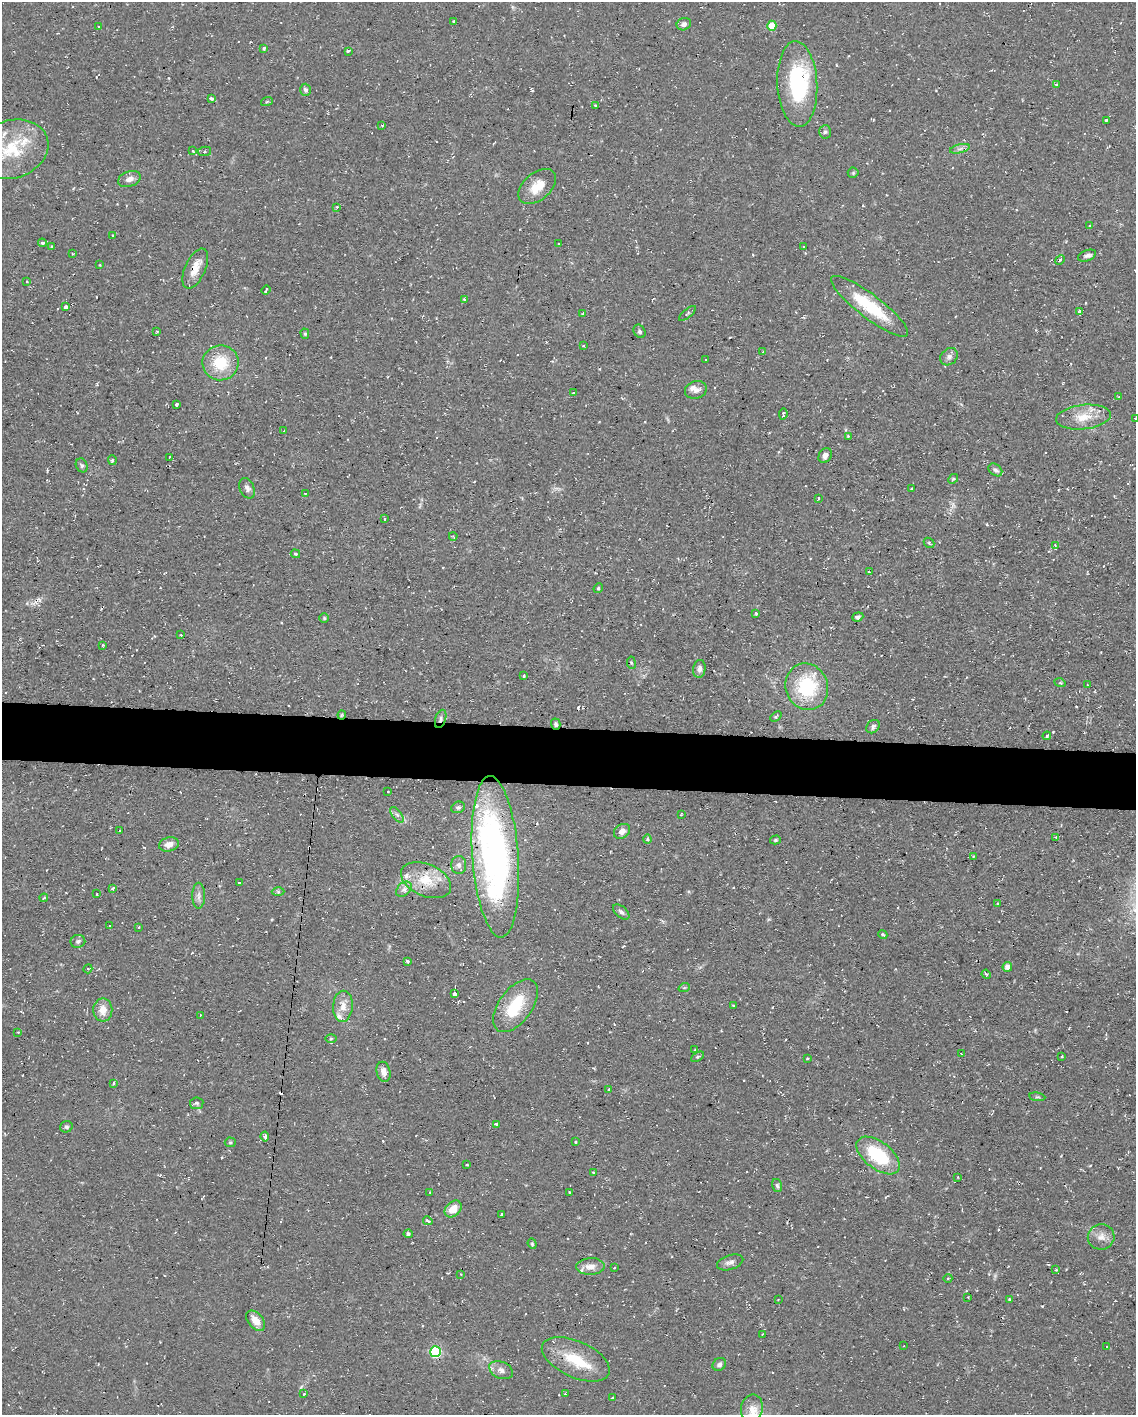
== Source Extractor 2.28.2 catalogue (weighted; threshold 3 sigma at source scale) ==
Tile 6 of 4 x 3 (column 2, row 2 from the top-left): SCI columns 1135-2268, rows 1630-3042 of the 4537 x 4562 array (HDU 1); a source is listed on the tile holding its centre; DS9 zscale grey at full resolution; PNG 1138 x 1417 px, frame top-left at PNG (2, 2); each listed source drawn as its Kron ellipse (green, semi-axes under 4 px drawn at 4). Shown black and unused: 4% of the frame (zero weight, under 2 of 3 exposures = <1% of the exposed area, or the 3 px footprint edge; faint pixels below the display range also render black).
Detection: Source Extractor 2.28.2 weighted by HDU 2 'WHT'; one run over the whole footprint, this tile lists its part. Background 0.112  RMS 0.0077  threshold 0.0345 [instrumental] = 3 sigma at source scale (4.5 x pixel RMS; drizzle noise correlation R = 1.50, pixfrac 1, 0.05/0.05 arcsec/px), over >= 5 px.
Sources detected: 206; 1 inside a brighter object's white glare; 15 cosmic-ray / hot-pixel residue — neither listed nor drawn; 8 inside a brighter listed object's ellipse — not listed separately; the other 182 listed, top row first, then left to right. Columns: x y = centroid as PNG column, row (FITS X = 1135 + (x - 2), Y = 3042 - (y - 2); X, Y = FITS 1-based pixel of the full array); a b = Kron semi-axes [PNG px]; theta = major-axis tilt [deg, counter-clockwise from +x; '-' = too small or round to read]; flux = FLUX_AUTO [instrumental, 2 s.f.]
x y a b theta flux
453 21 3 3 - 0.72
684 24 7 6 - 2.8
99 26 3 3 - 1.1
772 26 5 4 - 21
264 49 3 3 - 3.6
348 51 3 3 - 2.3
797 84 43 20 -87 73
1056 84 3 3 - 1.2
305 90 6 5 - 2
211 98 4 3 - 2.5
267 101 6 4 20 0.88
595 106 3 3 - 1.6
1106 120 3 3 - 1.1
382 126 3 2 - 0.59
825 132 7 6 - 1.8
12 149 37 29 19 43
960 149 10 4 13 2.3
193 151 3 2 - 0.84
205 151 7 4 9 1.5
853 173 5 5 - 1
129 179 12 7 19 4.6
537 186 22 13 41 14
337 207 3 3 - 0.96
1090 226 3 3 - 1.5
113 235 3 3 - 0.58
42 243 4 4 - 1.5
559 244 2 2 - 0.62
804 246 3 2 - 0.63
51 247 3 3 - 1.2
72 253 3 2 - 0.8
1087 256 9 5 21 2.7
1060 260 5 4 - 1.1
100 265 4 2 - 0.5
195 268 21 10 65 10
27 282 3 2 - 0.74
266 290 5 2 - 1.1
464 299 3 3 - 1
869 306 47 11 -37 42
66 307 4 3 - 4.6
1080 312 3 3 - 2.9
583 313 3 2 - 0.79
687 313 10 3 41 1.3
157 331 4 4 - 0.85
640 331 7 5 -59 1.9
305 334 5 4 - 1.1
583 346 3 3 - 0.8
763 352 3 3 - 0.7
949 357 9 7 42 3.3
706 360 3 3 - 0.53
220 363 18 17 - 26
696 390 11 8 17 4.4
573 393 4 3 - 0.61
1119 397 4 3 - 0.97
176 405 3 3 - 1.3
783 414 5 3 - 2.2
1083 417 27 12 6 17
1135 418 2 2 - 0.46
284 431 3 2 - 0.67
848 436 4 3 - 0.75
825 455 8 6 61 3.7
169 457 3 2 - 0.84
112 460 5 4 - 1
82 465 7 5 -65 1.7
995 470 7 5 -37 2.1
953 479 5 4 - 1.1
247 488 11 7 -65 3.1
911 489 3 2 - 0.81
305 493 3 2 - 0.62
818 498 3 2 - 0.92
384 519 2 2 - 1
453 536 4 2 - 0.69
929 543 5 4 - 1.3
1055 545 3 2 - 0.73
295 554 5 4 - 0.94
869 572 4 3 - 0.84
598 588 5 4 - 1
756 614 3 3 - 1.3
858 617 6 4 21 2
324 618 5 5 - 1.1
181 635 3 2 - 0.61
103 645 4 3 - 1
631 663 6 3 -81 0.92
699 669 9 6 82 3.1
524 676 4 3 - 1.3
1060 683 5 3 - 0.91
1088 685 3 2 - 0.45
807 687 24 21 -70 50
342 715 4 4 - 0.9
776 717 6 4 40 1.1
441 719 9 5 72 2.4
556 724 6 4 -73 1.7
873 727 7 6 - 2.3
1047 736 4 3 - 0.87
388 791 3 2 - 0.53
458 807 7 5 24 1.8
681 814 3 2 - 0.7
397 815 9 4 -53 2.2
120 831 3 2 - 0.83
622 831 9 6 35 4.7
1056 837 3 2 - 1
647 839 4 4 - 0.92
775 840 5 4 - 1.1
169 844 10 7 15 5.6
973 856 3 3 - 0.6
495 857 81 23 -86 280
459 865 9 7 -89 3.5
426 880 26 16 -24 22
239 883 3 3 - 1.5
113 888 4 3 - 1.8
404 889 9 6 43 3.2
278 892 6 4 -2 1.3
97 894 3 2 - 0.59
199 896 13 6 -90 3.6
44 898 4 3 - 1.2
998 904 3 3 - 0.73
621 912 10 5 -41 2.4
109 926 3 3 - 1.2
139 927 4 2 - 0.61
883 935 5 4 - 1.5
78 941 7 6 - 2
407 961 4 3 - 1.2
1007 967 5 4 - 4.8
88 969 4 4 - 0.95
986 974 5 4 - 0.93
684 988 6 3 19 0.92
454 994 4 3 - 11
733 1005 3 2 - 0.58
343 1006 15 10 86 8.3
516 1006 30 16 54 33
103 1010 11 9 -89 8.7
200 1015 3 2 - 1.5
18 1032 3 3 - 0.53
331 1038 5 3 - 0.83
695 1050 3 2 - 0.47
961 1053 3 2 - 0.5
1062 1056 2 2 - 0.64
697 1057 7 4 30 1.1
807 1059 4 3 - 0.76
383 1072 10 7 -75 5.4
113 1083 3 3 - 3.4
609 1089 3 2 - 0.74
1037 1097 8 4 -8 1.2
197 1103 6 6 - 1.7
497 1124 4 3 - 2.1
66 1127 6 5 - 1.5
265 1137 5 3 - 2.9
230 1142 5 5 - 0.99
575 1142 3 3 - 1.7
878 1155 25 13 -38 48
467 1165 3 2 - 0.69
593 1172 2 2 - 0.83
958 1177 3 2 - 0.61
777 1185 7 5 -72 1.5
430 1192 2 2 - 0.63
569 1192 3 2 - 1.2
453 1209 9 7 44 10
502 1214 3 2 - 1
428 1221 5 3 - 1.6
408 1234 4 4 - 1.6
1101 1237 13 12 - 6.7
532 1244 5 4 - 1
730 1262 13 7 18 3.5
590 1266 14 8 4 6.3
614 1267 3 2 - 0.73
1056 1270 4 3 - 0.68
461 1274 3 2 - 0.53
948 1278 4 3 - 0.69
968 1297 3 2 - 0.64
778 1299 2 2 - 0.72
1009 1299 3 3 - 1.1
256 1321 12 7 -50 8.7
763 1334 3 2 - 0.69
904 1346 3 2 - 0.6
1107 1347 3 3 - 0.77
435 1352 5 5 - 86
576 1359 36 18 -24 28
719 1364 7 6 - 2.4
501 1370 12 8 -25 4.7
304 1394 3 2 - 0.72
565 1394 4 3 - 1.1
612 1398 3 3 - 1
752 1409 14 11 78 7.5
Overlapping masked pixels (flux is a lower limit): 5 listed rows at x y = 195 268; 342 715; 441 719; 556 724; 495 857
Isophote crosses this tile's border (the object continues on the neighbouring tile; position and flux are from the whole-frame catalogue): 2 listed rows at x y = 12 149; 1135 418
Unlisted compact peaks at least as high as the median listed source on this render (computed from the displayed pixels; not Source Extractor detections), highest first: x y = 1042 1306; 1053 732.